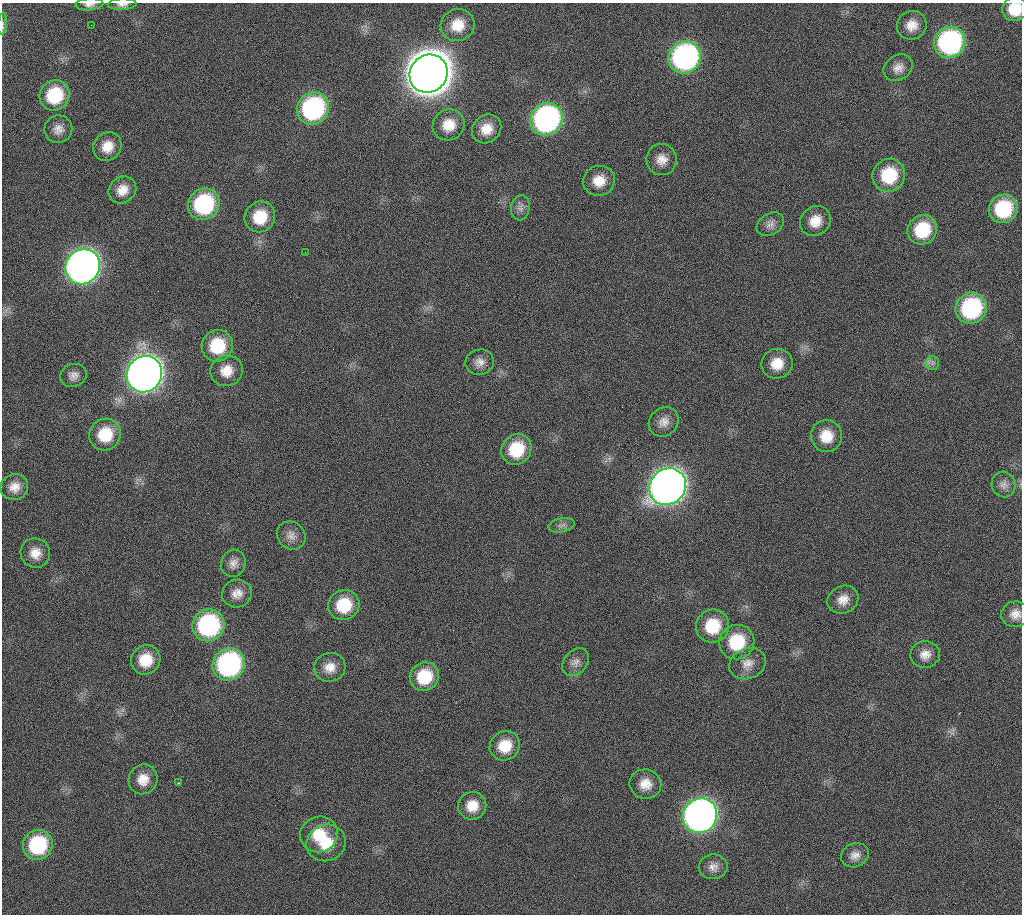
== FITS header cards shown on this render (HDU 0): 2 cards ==
NAXIS1  =                 1020 / length of data axis 1
NAXIS2  =                 912  / length of data axis 2

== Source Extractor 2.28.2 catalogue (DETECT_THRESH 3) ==
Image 1020 x 912 px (HDU 0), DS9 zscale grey, 1 PNG px = 1 image px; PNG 1024 x 916 px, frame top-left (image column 1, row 912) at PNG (2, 3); each listed source drawn as its Kron ellipse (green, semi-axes under 4 px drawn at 4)
Background 269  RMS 17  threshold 51.2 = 3 sigma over >= 5 px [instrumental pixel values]
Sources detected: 75; all 75 listed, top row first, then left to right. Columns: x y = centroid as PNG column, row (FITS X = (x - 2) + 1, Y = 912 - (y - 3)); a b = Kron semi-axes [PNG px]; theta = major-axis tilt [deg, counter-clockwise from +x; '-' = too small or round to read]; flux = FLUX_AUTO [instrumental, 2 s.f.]
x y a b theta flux
89 4 14 6 4 5.5e+03
122 4 14 5 3 5.2e+03
1015 9 12 12 - 2.9e+04
2 24 11 4 85 3.3e+03
91 25 2 2 - 8.1e+03
458 25 17 16 - 2.6e+04
912 25 15 14 - 1.6e+04
950 42 16 15 - 2.5e+05
685 57 17 15 48 3.5e+05
898 68 16 12 34 1.1e+04
429 74 20 18 47 4.7e+06
55 95 15 14 - 5.8e+04
313 108 17 15 48 2.0e+05
546 119 17 15 45 3.5e+05
449 125 16 15 - 2.3e+04
58 129 14 14 - 1.0e+04
487 129 15 13 41 1.9e+04
107 147 15 13 52 1.8e+04
662 160 15 15 - 1.5e+04
889 175 17 16 - 5.9e+04
599 181 16 15 - 2.1e+04
122 190 14 12 39 1.5e+04
204 204 16 15 - 1.2e+05
520 208 12 9 82 6.5e+03
1003 209 15 14 - 7.4e+04
260 217 16 15 - 3.7e+04
815 221 16 14 39 2.0e+04
770 224 14 10 31 8.1e+03
922 230 15 14 - 5.4e+04
305 252 2 2 - 5.2e+02
83 267 18 17 - 1.1e+06
971 308 16 15 - 1.4e+05
217 346 16 15 - 5.0e+04
480 362 14 12 12 1.0e+04
933 363 7 6 - 3.5e+03
777 364 16 15 - 2.3e+04
227 371 16 15 - 1.8e+04
144 374 18 17 - 1.6e+06
73 375 13 11 20 8.1e+03
664 422 16 14 45 1.2e+04
105 434 16 15 - 3.9e+04
826 436 16 15 - 2.6e+04
516 449 16 14 51 4.8e+04
1003 484 13 11 -69 8.1e+03
14 487 14 13 - 1.3e+04
668 487 19 17 44 1.5e+06
562 525 13 7 13 5.3e+03
291 535 15 13 -41 1.0e+04
35 553 15 14 - 1.6e+04
233 563 14 12 69 9.2e+03
237 593 15 14 - 1.2e+04
843 600 16 13 26 1.5e+04
344 605 16 15 - 4.4e+04
1015 614 14 12 15 1.2e+04
208 625 16 15 - 1.8e+05
713 626 17 16 - 4.4e+04
737 642 18 17 - 5.5e+04
925 654 15 13 14 1.3e+04
146 660 15 14 - 3.0e+04
575 662 15 11 49 9.4e+03
229 664 16 15 - 2.6e+05
748 664 19 15 24 1.5e+04
330 667 16 14 15 1.5e+04
424 677 15 14 - 4.4e+04
505 746 15 14 - 2.7e+04
143 779 15 14 - 1.7e+04
178 783 3 3 - 7.3e+02
645 784 16 14 -11 1.7e+04
472 806 14 13 - 2.0e+04
700 816 18 16 48 9.0e+05
319 834 19 17 22 3.5e+04
326 843 20 18 22 3.4e+04
38 845 15 14 - 8.5e+04
855 855 14 11 21 9.7e+03
713 867 14 12 1 9.5e+03
At the frame edge (FLAGS 8, measured only in part): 4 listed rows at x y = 89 4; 122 4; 1015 9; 2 24